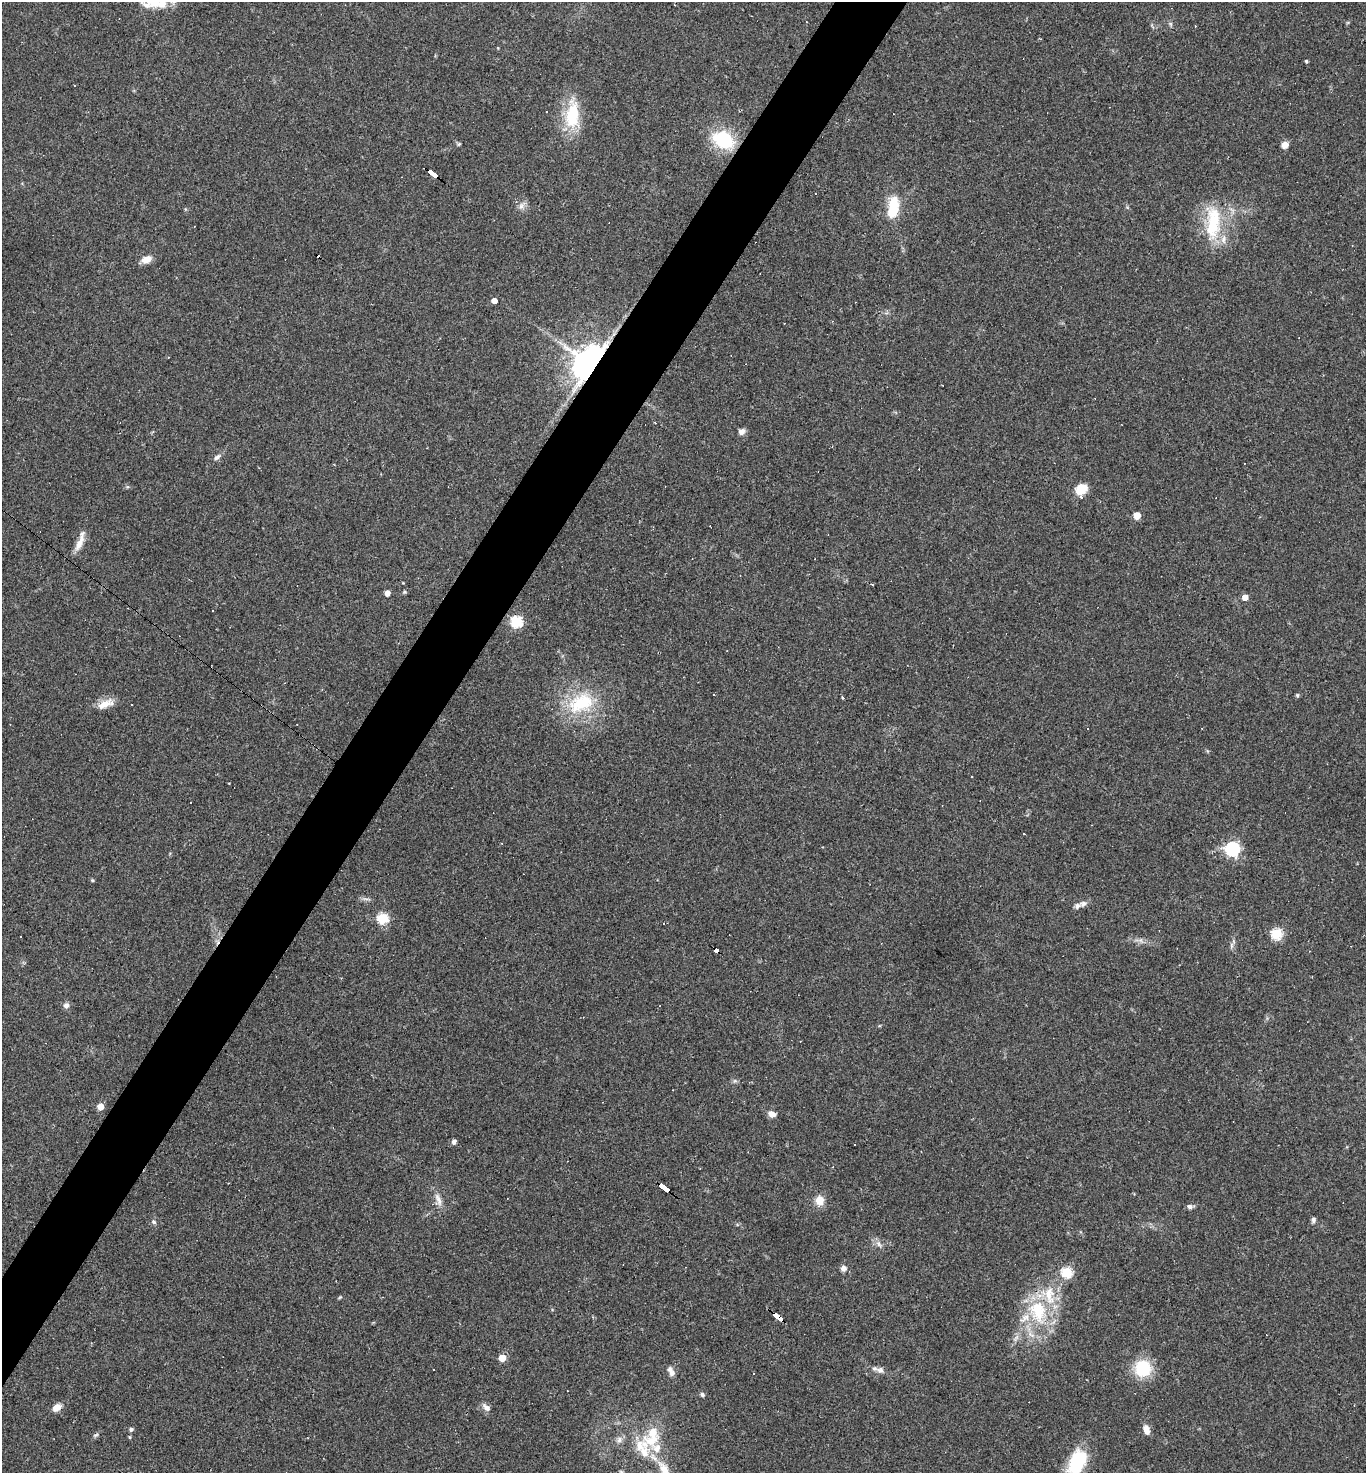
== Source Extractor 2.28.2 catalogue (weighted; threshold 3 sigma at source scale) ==
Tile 7 of 4 x 4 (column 3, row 2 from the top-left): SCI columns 3014-4377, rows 2941-4411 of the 5888 x 5881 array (HDU 1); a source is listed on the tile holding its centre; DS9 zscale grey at full resolution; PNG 1368 x 1475 px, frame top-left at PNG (2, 2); no overlay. Shown black and unused: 5% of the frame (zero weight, under 2 of 3 exposures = <1% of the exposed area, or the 3 px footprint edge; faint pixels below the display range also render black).
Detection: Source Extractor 2.28.2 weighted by HDU 2 'WHT'; one run over the whole footprint, this tile lists its part. Background 0.071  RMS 0.007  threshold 0.0313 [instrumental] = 3 sigma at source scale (4.5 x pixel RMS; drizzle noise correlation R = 1.50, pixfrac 1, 0.05/0.05 arcsec/px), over >= 5 px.
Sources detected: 100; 1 inside a brighter object's white glare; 18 cosmic-ray / hot-pixel residue — not listed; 10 inside a brighter listed object's ellipse — not listed separately; the other 71 listed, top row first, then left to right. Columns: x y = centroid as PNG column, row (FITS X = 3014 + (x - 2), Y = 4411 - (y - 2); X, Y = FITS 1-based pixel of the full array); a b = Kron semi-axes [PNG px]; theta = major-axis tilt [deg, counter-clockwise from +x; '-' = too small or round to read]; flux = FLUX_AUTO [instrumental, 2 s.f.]
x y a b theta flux
154 2 31 13 9 18
1195 26 3 2 - 0.95
1306 61 4 3 - 1.1
546 111 3 2 - 0.92
572 115 38 18 85 31
723 140 20 14 -28 43
459 144 5 4 - 0.93
1285 145 8 7 - 4.3
433 173 9 3 -37 99
521 205 12 7 51 3.3
893 208 23 12 87 24
1213 223 48 18 87 38
146 259 11 7 17 7.2
494 301 4 4 - 5.6
591 364 11 9 54 1300
742 432 8 7 - 3.1
217 457 12 6 36 2.5
1081 489 12 10 29 12
1137 515 5 5 - 15
79 544 18 9 66 6.9
387 593 4 4 - 6.3
1245 597 4 4 - 7.4
212 610 3 2 - 1
516 622 6 6 - 73
1297 695 6 5 - 0.99
842 697 4 3 - 0.82
581 703 35 23 20 41
105 704 24 10 23 8.5
972 777 3 2 - 0.75
1232 849 6 6 - 160
92 880 5 4 - 0.77
1083 904 10 7 36 2.8
382 918 6 5 - 64
1277 934 5 5 - 62
21 936 3 3 - 3.4
1231 946 10 4 89 1.8
717 950 5 4 - 36
66 1005 7 7 - 2.8
100 1106 5 4 - 11
772 1114 10 7 -14 4
454 1141 4 4 - 3.6
855 1144 2 2 - 0.55
664 1187 10 3 -37 240
438 1200 21 7 -69 5.4
819 1201 10 9 - 8.2
1190 1206 7 5 3 2.4
1313 1220 7 5 80 1.8
154 1222 7 5 -36 1.5
879 1244 11 6 -60 2.9
844 1268 8 7 - 3.1
1067 1272 5 5 - 58
340 1297 6 3 19 0.76
1038 1311 37 27 -74 47
777 1316 10 4 -38 150
502 1358 5 5 - 16
1143 1368 16 15 - 31
434 1370 2 2 - 0.47
880 1370 11 8 -15 3.5
672 1373 11 8 -85 3.1
753 1374 3 3 - 1.6
702 1395 6 5 - 1.5
57 1407 12 8 33 5
486 1408 11 7 -37 3.3
131 1429 5 4 - 1.7
1146 1430 11 6 -69 5.5
96 1435 8 4 26 1.3
129 1437 4 4 - 0.77
619 1440 9 6 64 2.8
642 1449 33 18 -66 24
1076 1463 30 16 66 43
621 1472 5 5 - 1
Overlapping masked pixels (flux is a lower limit): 5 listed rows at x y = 433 173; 591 364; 717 950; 664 1187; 777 1316
Isophote crosses this tile's border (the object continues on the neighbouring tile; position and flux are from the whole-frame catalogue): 3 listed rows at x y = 154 2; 1076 1463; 621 1472